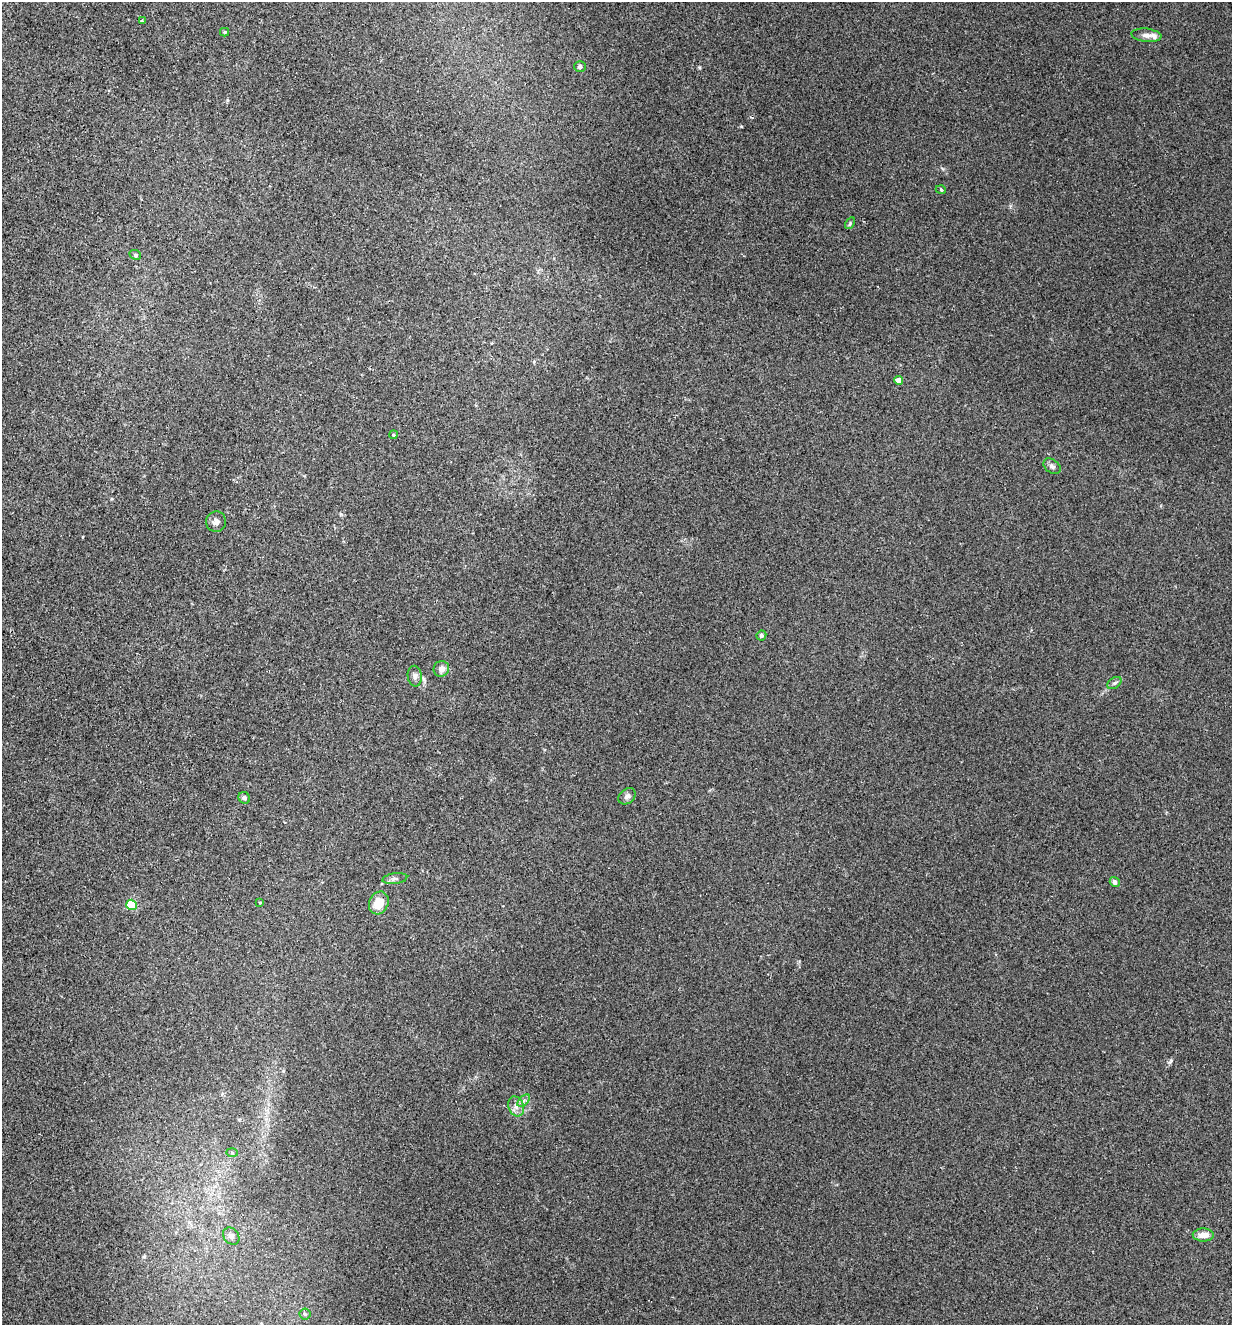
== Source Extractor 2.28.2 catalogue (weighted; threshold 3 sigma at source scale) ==
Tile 11 of 4 x 4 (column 3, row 3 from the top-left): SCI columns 2776-4005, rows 1345-2667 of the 5423 x 5336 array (HDU 1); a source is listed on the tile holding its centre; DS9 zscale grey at full resolution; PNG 1234 x 1327 px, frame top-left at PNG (2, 2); each listed source drawn as its Kron ellipse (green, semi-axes under 4 px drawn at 4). Shown black and unused: <1% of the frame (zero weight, under 2 of 3 exposures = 3% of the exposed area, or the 3 px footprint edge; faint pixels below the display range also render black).
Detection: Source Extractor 2.28.2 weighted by HDU 2 'WHT'; one run over the whole footprint, this tile lists its part. Background 0.0241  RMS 0.0062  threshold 0.0281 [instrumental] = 3 sigma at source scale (4.5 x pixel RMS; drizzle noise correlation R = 1.50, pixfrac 1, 0.05/0.05 arcsec/px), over >= 5 px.
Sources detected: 29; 1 inside a brighter listed object's ellipse — not listed separately; the other 28 listed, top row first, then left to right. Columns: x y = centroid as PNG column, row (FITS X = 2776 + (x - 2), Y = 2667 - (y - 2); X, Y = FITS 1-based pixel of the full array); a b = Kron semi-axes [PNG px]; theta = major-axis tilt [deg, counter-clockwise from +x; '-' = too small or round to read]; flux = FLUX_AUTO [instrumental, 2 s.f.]
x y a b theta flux
142 21 3 3 - 2.9
225 32 4 4 - 0.68
1146 35 15 6 -6 3.2
580 66 5 5 - 1.5
941 190 5 3 - 0.64
850 223 6 4 58 0.8
135 255 6 4 -23 0.96
898 380 4 4 - 4.9
393 435 4 3 - 0.58
1052 466 10 6 -39 1.8
216 522 10 10 - 3
761 635 5 5 - 1.4
441 669 8 7 - 3.2
415 676 10 7 -83 2.3
1114 683 8 5 36 1.3
627 796 9 7 40 2.2
244 798 6 5 - 1.5
395 879 12 5 8 1.9
1115 882 5 5 - 1.9
260 902 3 2 - 0.47
379 903 12 9 65 10
131 905 5 5 - 42
524 1101 7 4 45 1.6
516 1106 10 7 -68 3.4
232 1153 5 4 - 0.66
1203 1235 10 6 -1 5.3
231 1236 9 7 -50 2.3
305 1314 5 5 - 1
Unlisted compact peaks at least as high as the median listed source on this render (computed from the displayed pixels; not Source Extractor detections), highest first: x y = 1171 1060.